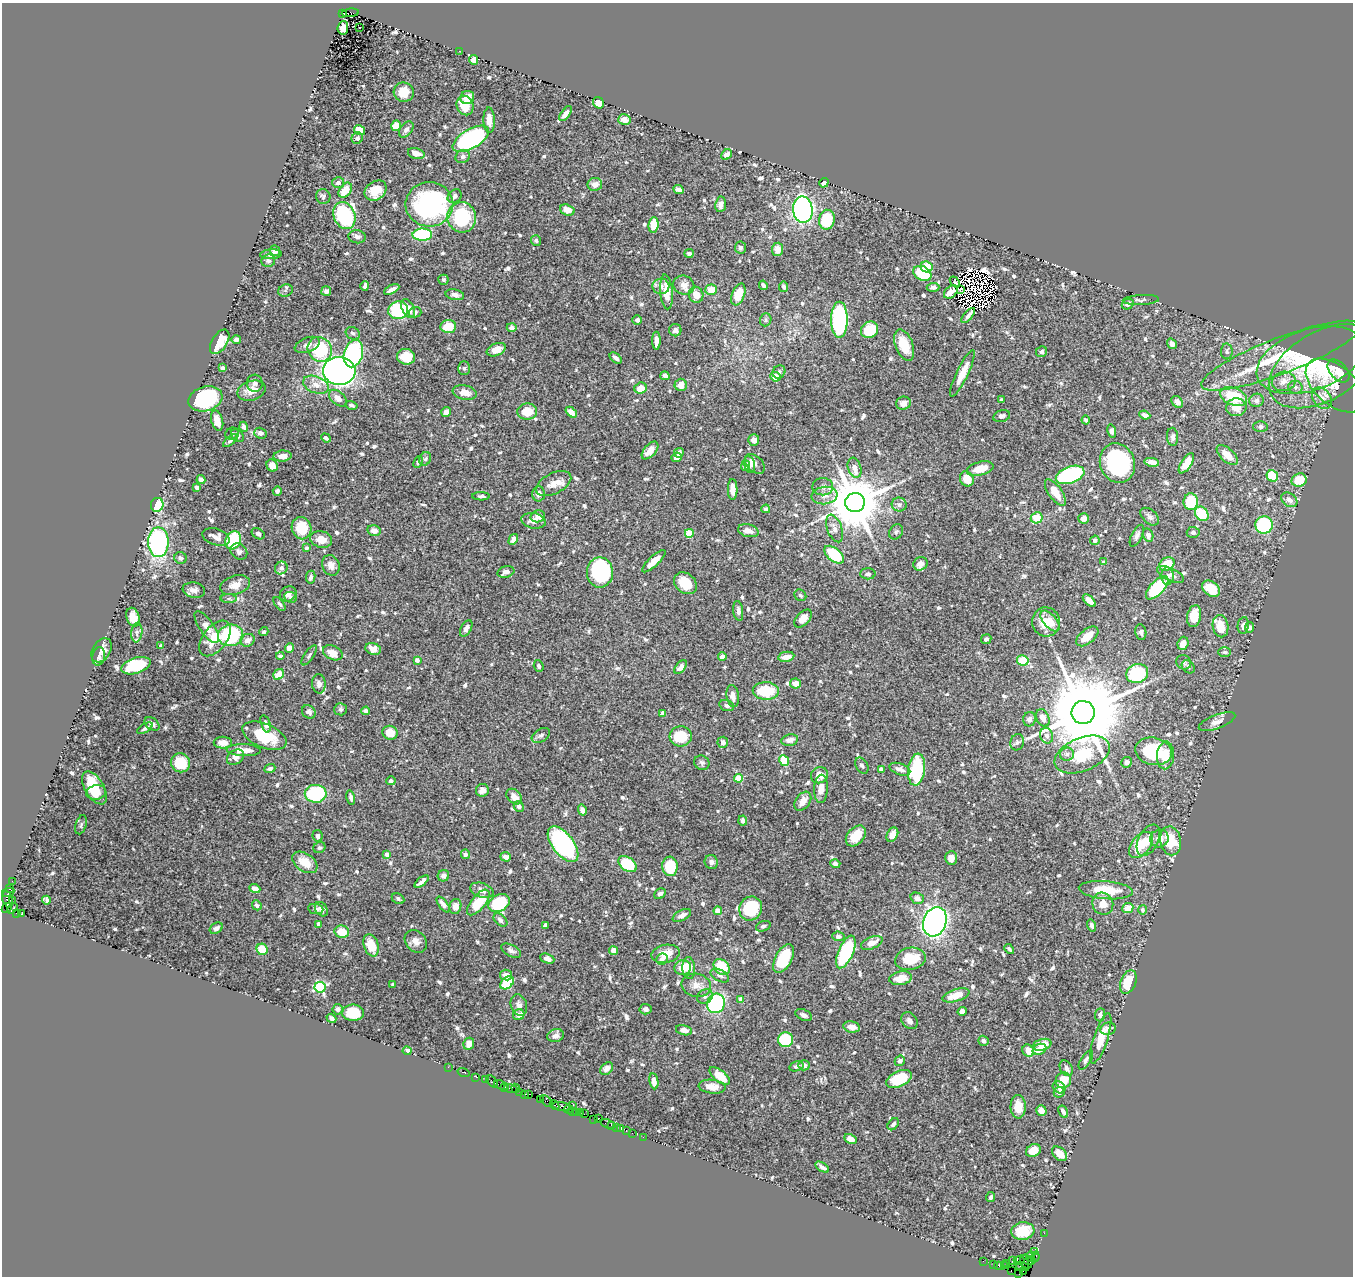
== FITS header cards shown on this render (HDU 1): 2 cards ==
NAXIS1  =                 1351
NAXIS2  =                 1274

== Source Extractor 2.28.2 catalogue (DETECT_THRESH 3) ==
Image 1351 x 1274 px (HDU 1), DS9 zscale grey, 1 PNG px = 1 image px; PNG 1355 x 1278 px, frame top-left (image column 1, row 1274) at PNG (2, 3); each listed source drawn as its Kron ellipse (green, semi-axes under 4 px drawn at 4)
Background 1.19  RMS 0.019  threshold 0.0564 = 3 sigma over >= 5 px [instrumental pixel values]
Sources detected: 796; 9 with non-positive FLUX_AUTO (blend fragments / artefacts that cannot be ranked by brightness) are neither listed nor drawn; of the other 787, the 500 brightest by FLUX_AUTO listed and drawn (287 fainter detections omitted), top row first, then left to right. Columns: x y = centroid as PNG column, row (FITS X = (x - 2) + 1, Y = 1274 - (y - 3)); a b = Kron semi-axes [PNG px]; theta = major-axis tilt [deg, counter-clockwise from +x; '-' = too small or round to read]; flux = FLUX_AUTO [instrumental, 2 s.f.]
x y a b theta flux
342 13 3 3 - 86
350 13 8 4 6 350
359 27 3 2 - 3.8
343 28 7 5 85 10
459 51 2 2 - 3.9
474 60 5 4 - 9.5
404 92 10 9 - 17
467 97 7 6 - 13
598 103 6 5 - 17
465 106 10 8 -66 26
566 114 9 4 52 7
489 120 13 5 -88 13
624 120 6 5 - 13
396 126 5 5 - 14
406 129 9 6 53 4.8
359 130 6 5 - 16
357 138 6 5 - 3.9
471 139 20 9 30 270
416 154 8 5 -16 10
727 154 6 5 - 6.6
463 157 7 6 - 4
338 183 6 5 - 4.6
824 183 5 4 - 6.7
595 184 7 6 - 9
345 190 8 5 55 21
679 190 5 4 - 5.9
376 191 12 9 35 20
455 196 7 6 - 4.8
323 197 7 7 - 3.1
429 204 24 22 0 210
721 204 8 5 82 7.4
567 210 7 5 -18 13
803 210 13 9 -86 340
344 215 14 10 -67 180
462 217 15 14 - 99
827 220 10 8 82 53
653 225 8 5 83 21
422 235 10 6 2 110
357 237 8 6 -7 5.2
536 240 5 5 - 3.1
740 248 6 5 - 3.5
778 249 6 5 - 11
275 251 5 5 - 4.5
689 253 4 4 - 3
271 254 11 5 3 6.6
268 261 7 6 - 3.4
927 267 6 5 - 28
922 273 9 7 -28 61
443 280 5 5 - 3.1
955 282 6 3 -50 9.8
684 285 11 9 -26 11
763 285 5 3 - 3.6
365 286 5 4 - 4.3
661 286 8 7 - 6.8
784 287 5 4 - 3.2
933 287 6 4 4 3.5
392 289 8 3 28 5.6
711 290 6 5 - 16
960 290 3 2 - 3.1
285 291 7 6 - 2.8
326 291 5 5 - 3.8
666 292 17 6 -85 23
951 292 8 5 40 11
738 294 11 6 68 25
455 295 9 5 -12 4.9
696 295 8 7 - 13
1141 300 18 5 3 3.7
1128 304 6 5 - 5.7
408 308 10 6 -62 11
398 310 10 8 12 95
415 312 6 5 - 4.1
968 315 9 3 49 4.6
637 320 4 4 - 4.7
766 320 6 5 - 2.7
839 320 18 8 -90 230
448 327 8 6 5 25
512 327 5 4 - 4.5
675 330 6 6 - 5
869 330 9 8 - 46
353 333 7 6 - 3.3
236 339 5 4 - 4.4
656 341 9 4 -90 11
220 342 14 7 57 26
1172 344 5 4 - 5.1
307 345 13 7 21 6.7
904 345 16 8 -69 32
320 349 13 11 -48 71
496 350 10 6 22 13
1227 351 8 6 -87 3.1
1042 352 6 5 - 3.5
353 354 14 9 75 130
1281 356 85 18 21 100
406 357 9 8 - 29
616 358 7 4 -39 5
1310 360 55 30 19 84
1323 366 59 34 30 90
222 368 4 4 - 3.9
464 368 7 6 - 2.7
339 371 16 14 -4 610
1338 371 13 8 -48 20
779 372 7 6 - 3.9
962 373 25 6 64 21
665 376 5 4 - 4.8
775 377 5 4 - 19
1284 381 12 9 11 11
255 383 8 8 - 4.1
316 385 13 8 -21 11
681 385 6 6 - 11
1335 385 35 19 -40 27
1295 387 7 6 - 4
641 388 6 5 - 17
251 391 14 9 16 13
465 393 12 7 -9 13
1233 397 14 8 -21 47
338 398 10 6 -41 9.4
1322 398 12 8 -53 9.9
205 399 17 12 16 140
1001 400 3 3 - 3.4
1256 400 7 6 - 4.7
1177 402 6 5 - 5.3
903 403 7 6 - 7.1
351 405 6 4 -14 3
1236 407 10 9 - 17
527 411 10 8 3 23
446 412 5 5 - 6.4
571 412 6 4 -42 9.4
1145 415 6 4 -24 5.7
1002 416 9 5 16 3.7
1086 420 4 4 - 2.8
217 421 10 5 -75 12
1260 426 7 5 1 4.2
244 427 5 4 - 4.7
1112 431 7 4 -78 3.5
260 433 6 5 - 5.2
232 434 7 6 - 2.9
237 435 7 5 -42 4.8
1173 437 9 5 -86 3.9
326 438 5 3 - 3.2
754 440 5 5 - 7.2
230 441 9 4 39 3.6
650 450 11 5 48 14
679 453 5 4 - 5.4
1227 455 13 6 -43 13
282 456 9 5 3 9.7
677 457 5 4 - 5.8
425 459 7 5 63 3
418 462 6 4 66 2.9
1152 462 7 4 -9 8.4
1117 463 20 17 -68 140
1186 463 11 5 57 22
755 464 12 7 -44 6.4
272 465 6 5 - 11
746 465 5 4 - 4.3
749 465 8 5 -79 6.1
855 468 10 6 -72 10
980 469 14 6 15 19
1070 475 15 8 19 140
1272 476 6 5 - 27
967 479 8 6 -59 20
201 480 4 4 - 5.6
1299 480 7 6 - 27
554 484 19 10 27 14
197 487 4 3 - 4.2
823 487 10 8 0 7.1
733 489 10 5 -89 11
277 491 4 4 - 4.3
1055 493 15 6 -55 18
538 494 7 6 - 6.7
824 495 13 8 7 10
481 496 9 4 -2 2.8
1289 500 9 6 -37 6.1
1191 502 8 7 - 42
855 503 10 9 - 8800
157 505 7 6 - 52
899 505 7 7 - 4.2
766 509 4 4 - 3.2
1202 514 8 6 -50 48
538 516 7 6 - 7.4
1150 517 11 6 -41 5
1037 518 6 5 - 28
1083 518 5 5 - 6.1
533 521 12 7 -10 9.2
1264 525 9 8 - 96
302 528 11 10 - 35
835 528 14 7 -69 8.4
374 531 7 5 -13 8.9
748 531 10 6 -14 9
896 532 8 6 56 3.1
1193 532 6 5 - 3.2
689 533 4 4 - 41
258 534 7 5 -35 3.8
1148 535 7 5 -74 5.1
1137 536 12 5 64 4.2
216 537 14 8 -18 8.8
321 539 11 8 -13 13
513 539 6 4 60 7.2
233 540 9 7 62 78
1095 540 5 4 - 4.4
158 542 15 10 -90 180
307 548 3 3 - 2.9
239 551 9 7 -42 4.4
834 555 12 6 -39 60
181 558 6 5 - 4.1
654 561 15 5 44 12
1104 562 4 3 - 3.1
920 564 7 6 - 8.1
1167 564 8 6 29 26
331 565 10 8 -69 7.9
281 568 7 6 - 4.3
506 572 8 5 16 7.5
600 572 15 13 -90 140
868 574 7 5 0 3.8
1171 574 15 6 -25 6.3
1167 576 8 6 89 5.6
311 577 6 4 80 3.9
685 583 12 9 -41 25
235 585 15 9 17 13
1157 588 14 7 46 96
1211 589 10 7 -38 34
194 590 11 7 -11 6.5
288 594 9 7 32 5.8
800 595 6 5 - 2.8
291 597 6 5 - 2.7
229 598 8 4 1 2.7
1089 601 8 4 -43 8.1
279 604 8 4 -52 2.7
738 611 10 5 -82 4.4
1194 616 11 7 78 20
133 617 9 6 -74 14
803 619 10 6 47 9.8
1050 621 12 6 -49 13
1046 622 14 14 - 24
1243 625 8 5 80 5.4
1220 626 11 7 -80 21
207 627 19 7 -56 12
1250 627 5 4 - 3.8
466 628 9 5 62 6.1
137 632 10 5 83 4.3
264 632 5 4 - 3
1141 632 8 5 -80 3.4
231 635 12 11 - 90
1087 636 13 7 39 16
215 638 20 12 52 33
986 639 5 4 - 3.9
248 640 7 6 - 8.1
1183 643 7 5 72 9.7
161 646 4 3 - 4.1
289 648 4 4 - 9.9
373 649 8 6 -18 8.8
101 650 13 9 60 9.3
1225 652 6 5 - 2.7
333 653 10 7 -23 15
309 655 12 4 56 3
99 656 9 6 80 4
280 656 4 4 - 3.7
722 656 4 4 - 7.4
786 657 8 5 9 12
417 660 4 3 - 6.6
1023 660 6 5 - 32
1184 662 7 7 - 3.1
136 666 15 8 18 59
539 666 6 4 -71 3.1
681 667 8 4 53 6.2
1188 667 7 5 -45 3.1
279 674 6 5 - 16
1137 674 11 9 17 100
795 683 5 5 - 9.7
319 684 10 6 -86 5.1
766 691 13 9 -2 43
733 696 11 6 -82 9.4
727 706 7 5 -18 4.3
340 709 6 6 - 2.9
366 711 4 4 - 4.1
309 712 7 6 - 5.1
1083 712 11 11 - 23000
663 713 4 4 - 9.9
1043 718 9 6 -68 10
1029 719 7 6 - 5
1217 722 19 7 21 8.4
152 724 8 5 -36 5.6
266 724 9 4 -72 5.1
145 728 8 3 31 3.2
390 733 7 7 - 20
541 735 10 6 32 3.9
264 736 23 12 -23 49
681 736 11 10 - 56
1047 736 8 6 -71 6.1
790 740 8 5 11 7.4
723 742 5 5 - 4.7
1017 742 8 6 72 3.6
223 743 9 6 0 10
244 750 17 6 -2 16
1153 751 18 13 -12 83
1067 754 7 6 - 5.2
1082 754 29 16 22 49
1165 755 14 8 87 18
235 757 9 6 35 6.7
784 761 6 4 -61 32
1127 762 5 5 - 5.6
180 763 10 9 - 31
702 763 8 7 - 3.6
862 766 9 5 -58 3.5
270 769 5 4 - 4.1
881 769 4 4 - 4.2
900 769 11 5 -20 7
916 769 16 8 83 86
819 775 9 8 - 14
739 778 4 4 - 34
391 781 5 4 - 3.3
94 788 18 9 -59 44
821 789 14 7 86 11
482 790 6 6 - 6.1
96 792 10 7 10 18
316 794 11 9 -1 89
351 797 7 4 -77 4
514 797 9 6 -44 6.6
803 801 10 7 54 11
519 806 5 5 - 2.8
582 810 5 4 - 5.9
743 821 5 4 - 2.9
81 825 10 5 74 2.7
892 835 7 5 62 13
317 836 6 5 - 3
856 836 12 8 48 27
1159 838 9 8 - 11
1148 840 17 10 62 16
1171 841 14 10 -80 36
563 844 21 10 -53 260
1141 845 15 9 51 36
319 848 6 5 - 2.8
387 854 4 4 - 8.8
465 854 5 4 - 4.2
506 857 5 4 - 6.8
951 858 7 6 - 10
305 862 14 9 -35 20
711 862 7 6 - 4
628 864 10 6 -35 54
835 864 5 4 - 3.2
670 866 9 7 -84 51
443 876 6 5 - 6.5
12 881 2 2 - 20
421 882 8 3 39 5
10 889 3 3 - 59
255 889 5 4 - 8.3
482 890 12 7 -18 8.4
1106 890 27 9 -5 37
9 892 6 3 31 160
660 894 6 5 - 3.2
917 898 7 5 -20 6.1
7 899 9 5 -72 510
398 899 6 5 - 3
12 900 3 2 - 58
46 900 4 3 - 3.8
478 902 15 7 51 37
499 903 11 8 30 68
443 904 9 4 -53 6
1103 904 11 10 - 14
257 905 5 4 - 3.1
455 906 8 6 75 9.4
7 908 6 2 46 85
12 908 6 4 43 120
751 908 12 11 - 64
1128 908 6 5 - 15
316 909 7 5 -8 3.4
321 909 8 6 -55 5.7
1142 910 5 4 - 2.9
718 911 4 4 - 22
16 913 3 2 - 33
21 914 3 3 - 620
682 915 10 5 28 5.9
500 920 8 5 -42 4.8
935 922 15 11 70 930
319 924 4 3 - 5
545 925 4 3 - 2.7
763 926 7 5 21 2.7
1091 926 6 4 -76 4.1
216 928 7 5 34 3.8
342 932 7 6 - 20
838 936 6 5 - 4.3
416 941 12 10 -48 7.9
872 943 11 6 23 13
371 945 11 7 -71 30
262 949 6 5 - 24
1009 949 5 3 - 3
613 950 4 4 - 9.7
511 951 11 5 -28 4.5
846 952 17 7 66 110
665 954 14 9 10 19
547 959 7 4 -21 6.6
662 959 6 5 - 5.2
784 959 16 8 62 51
910 959 15 11 11 37
683 967 8 7 - 20
722 967 9 7 -46 45
689 968 11 6 -86 16
506 975 6 5 - 7.9
720 976 10 5 -29 4.2
901 978 11 6 10 18
1128 982 12 7 69 36
507 983 7 5 41 62
393 985 4 3 - 3
696 985 15 11 -12 12
320 987 5 5 - 150
956 995 14 6 17 20
705 996 8 7 - 4.1
741 999 4 4 - 8.1
716 1003 10 8 66 130
519 1005 11 8 -70 7
338 1009 5 5 - 3.8
646 1009 6 5 - 3.5
962 1011 4 4 - 5.7
353 1013 11 8 -1 44
519 1015 6 5 - 9.8
804 1015 9 5 -25 4.1
1100 1015 6 5 - 3.8
331 1018 5 4 - 4.7
909 1021 9 7 -50 5
852 1027 8 5 -10 7.6
1108 1029 8 6 12 4.6
684 1030 8 5 -13 7.3
556 1036 8 6 15 6
1101 1038 26 7 72 24
786 1040 7 7 - 54
983 1041 5 5 - 4.4
469 1044 6 5 - 8.3
1042 1045 9 5 15 20
1039 1049 7 5 21 15
407 1051 4 4 - 4.9
1028 1051 6 5 - 13
1086 1060 11 5 57 3.9
900 1061 5 5 - 4.7
804 1065 6 5 - 5.8
796 1066 7 5 16 3.5
448 1067 2 2 - 19
607 1068 7 5 43 4.7
1066 1068 8 6 -58 5.1
464 1073 6 2 -18 31
720 1076 12 6 -38 24
476 1077 2 2 - 32
899 1079 13 7 25 51
486 1080 3 3 - 71
1063 1080 8 7 - 24
492 1081 7 3 -49 84
654 1081 8 4 -81 9
501 1085 7 2 -18 95
505 1087 3 3 - 140
712 1087 13 7 -6 12
1059 1087 7 5 -42 4
516 1088 4 2 - 100
511 1089 7 3 -18 160
520 1092 2 2 - 28
1059 1092 5 5 - 4.9
525 1094 3 2 - 93
529 1094 4 3 - 110
541 1100 3 3 - 120
547 1101 7 4 -40 250
554 1105 5 3 - 160
572 1105 2 2 - 42
561 1106 9 3 -11 490
1018 1107 12 7 -88 19
569 1109 4 3 - 130
572 1111 4 2 - 35
1041 1111 5 5 - 7.7
576 1112 4 2 - 81
1063 1112 6 3 -60 4.3
580 1113 4 3 - 92
584 1114 2 2 - 21
599 1118 3 2 - 56
594 1119 2 2 - 24
608 1124 8 2 -18 92
893 1124 7 4 51 3.2
612 1125 3 2 - 68
616 1127 2 2 - 35
620 1128 4 3 - 140
626 1131 3 2 - 58
632 1133 2 2 - 38
643 1137 2 2 - 26
851 1139 6 4 -28 10
1033 1150 8 6 32 13
1060 1154 8 6 -44 14
822 1167 7 4 -33 4.3
991 1197 5 4 - 3.2
1023 1231 11 9 8 31
1044 1233 2 2 - 23
1035 1252 3 2 - 55
1030 1257 5 2 - 73
1035 1257 5 3 - 200
1031 1260 4 3 - 72
983 1261 2 2 - 27
1013 1261 2 2 - 18
1019 1261 5 3 - 200
1026 1262 7 6 - 310
1007 1264 2 2 - 30
994 1265 3 2 - 48
999 1266 5 2 - 76
1004 1266 2 2 - 36
1022 1267 7 3 -16 100
1011 1271 3 2 - 190
1023 1271 3 3 - 1400
1019 1274 3 2 - 21
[287 fainter detections neither listed nor drawn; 9 non-positive-flux detections neither listed nor drawn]